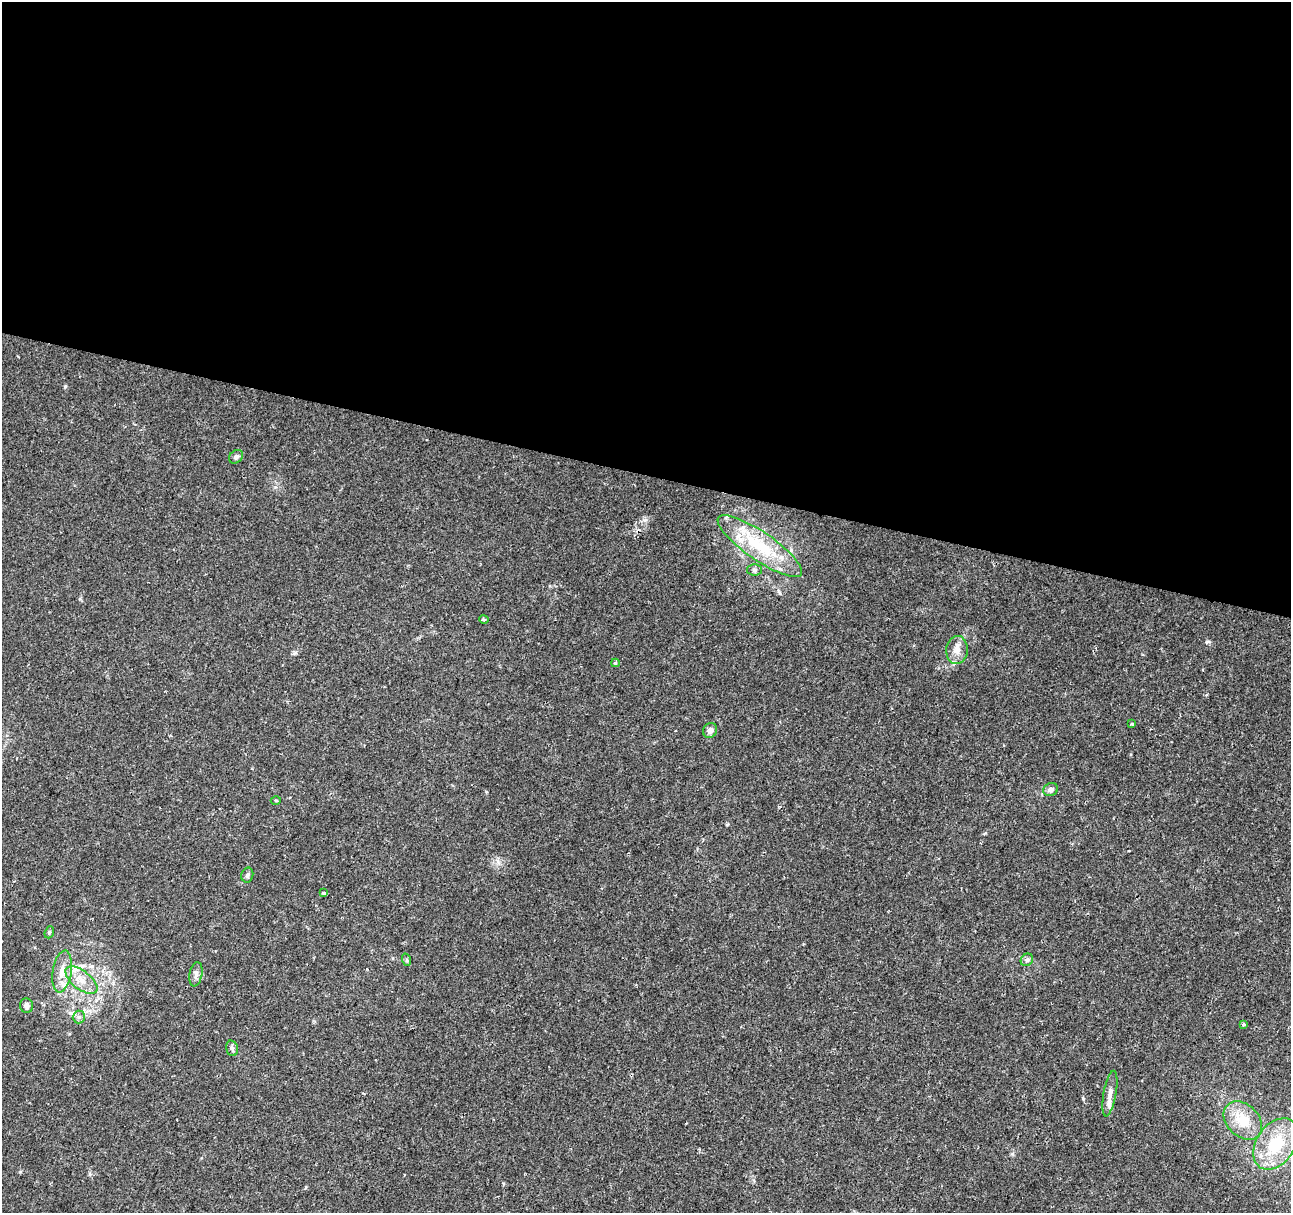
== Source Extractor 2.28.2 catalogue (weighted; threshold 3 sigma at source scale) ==
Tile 3 of 4 x 4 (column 3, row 1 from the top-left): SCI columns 2587-3875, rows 3917-5127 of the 5165 x 5346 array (HDU 1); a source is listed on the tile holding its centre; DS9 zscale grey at full resolution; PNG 1293 x 1215 px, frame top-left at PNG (2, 2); each listed source drawn as its Kron ellipse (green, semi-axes under 4 px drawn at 4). Shown black and unused: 39% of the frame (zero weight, under 2 of 3 exposures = <1% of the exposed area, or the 3 px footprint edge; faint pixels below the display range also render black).
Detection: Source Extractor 2.28.2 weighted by HDU 2 'WHT'; one run over the whole footprint, this tile lists its part. Background 0.0365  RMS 0.0038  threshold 0.017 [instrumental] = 3 sigma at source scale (4.5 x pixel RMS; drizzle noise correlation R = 1.50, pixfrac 1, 0.0396/0.0396 arcsec/px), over >= 5 px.
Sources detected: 28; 3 inside a brighter listed object's ellipse — not listed separately; the other 25 listed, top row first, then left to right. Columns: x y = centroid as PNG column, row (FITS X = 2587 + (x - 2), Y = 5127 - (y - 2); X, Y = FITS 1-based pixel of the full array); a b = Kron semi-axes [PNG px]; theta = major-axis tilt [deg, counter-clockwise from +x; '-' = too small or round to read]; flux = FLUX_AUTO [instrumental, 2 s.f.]
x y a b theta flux
236 457 8 6 40 1.2
760 546 50 14 -35 20
754 570 7 6 - 0.87
484 619 5 4 - 0.72
957 650 14 11 85 3.2
615 663 4 4 - 0.47
1132 724 3 2 - 0.44
710 730 8 7 - 1.8
1051 790 8 6 19 1.6
276 800 5 3 - 0.34
247 875 7 6 - 0.95
323 893 4 3 - 0.92
49 932 6 4 70 0.53
407 960 6 4 -71 0.52
1027 960 7 5 43 0.84
62 971 21 9 81 4.9
196 974 12 6 80 1.6
81 980 19 9 -38 4.9
27 1006 7 6 - 1.3
79 1017 6 6 - 1
1243 1024 3 3 - 0.6
232 1048 8 6 -74 0.98
1110 1094 23 6 80 3.1
1243 1121 22 16 -44 10
1276 1144 28 19 56 18
Unlisted compact peaks at least as high as the median listed source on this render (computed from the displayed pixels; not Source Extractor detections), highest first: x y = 65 386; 645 520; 1083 1099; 1207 642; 1012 1154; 295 652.